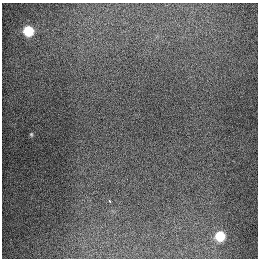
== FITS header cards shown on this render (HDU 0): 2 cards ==
NAXIS1  =                  256
NAXIS2  =                  256

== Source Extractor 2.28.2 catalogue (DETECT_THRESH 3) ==
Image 256 x 256 px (HDU 0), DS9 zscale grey, 1 PNG px = 1 image px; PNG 260 x 260 px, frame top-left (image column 1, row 256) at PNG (2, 3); no overlay
Background 1280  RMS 26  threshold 78.2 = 3 sigma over >= 5 px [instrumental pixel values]
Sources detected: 4; all 4 listed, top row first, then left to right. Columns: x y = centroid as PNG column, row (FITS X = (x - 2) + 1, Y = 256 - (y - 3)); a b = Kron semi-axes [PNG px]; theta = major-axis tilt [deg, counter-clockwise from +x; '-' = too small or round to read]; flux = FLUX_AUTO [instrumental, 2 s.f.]
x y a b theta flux
29 31 7 6 - 93000
31 134 6 4 -90 2200
109 201 3 3 - 3800
220 236 7 7 - 70000